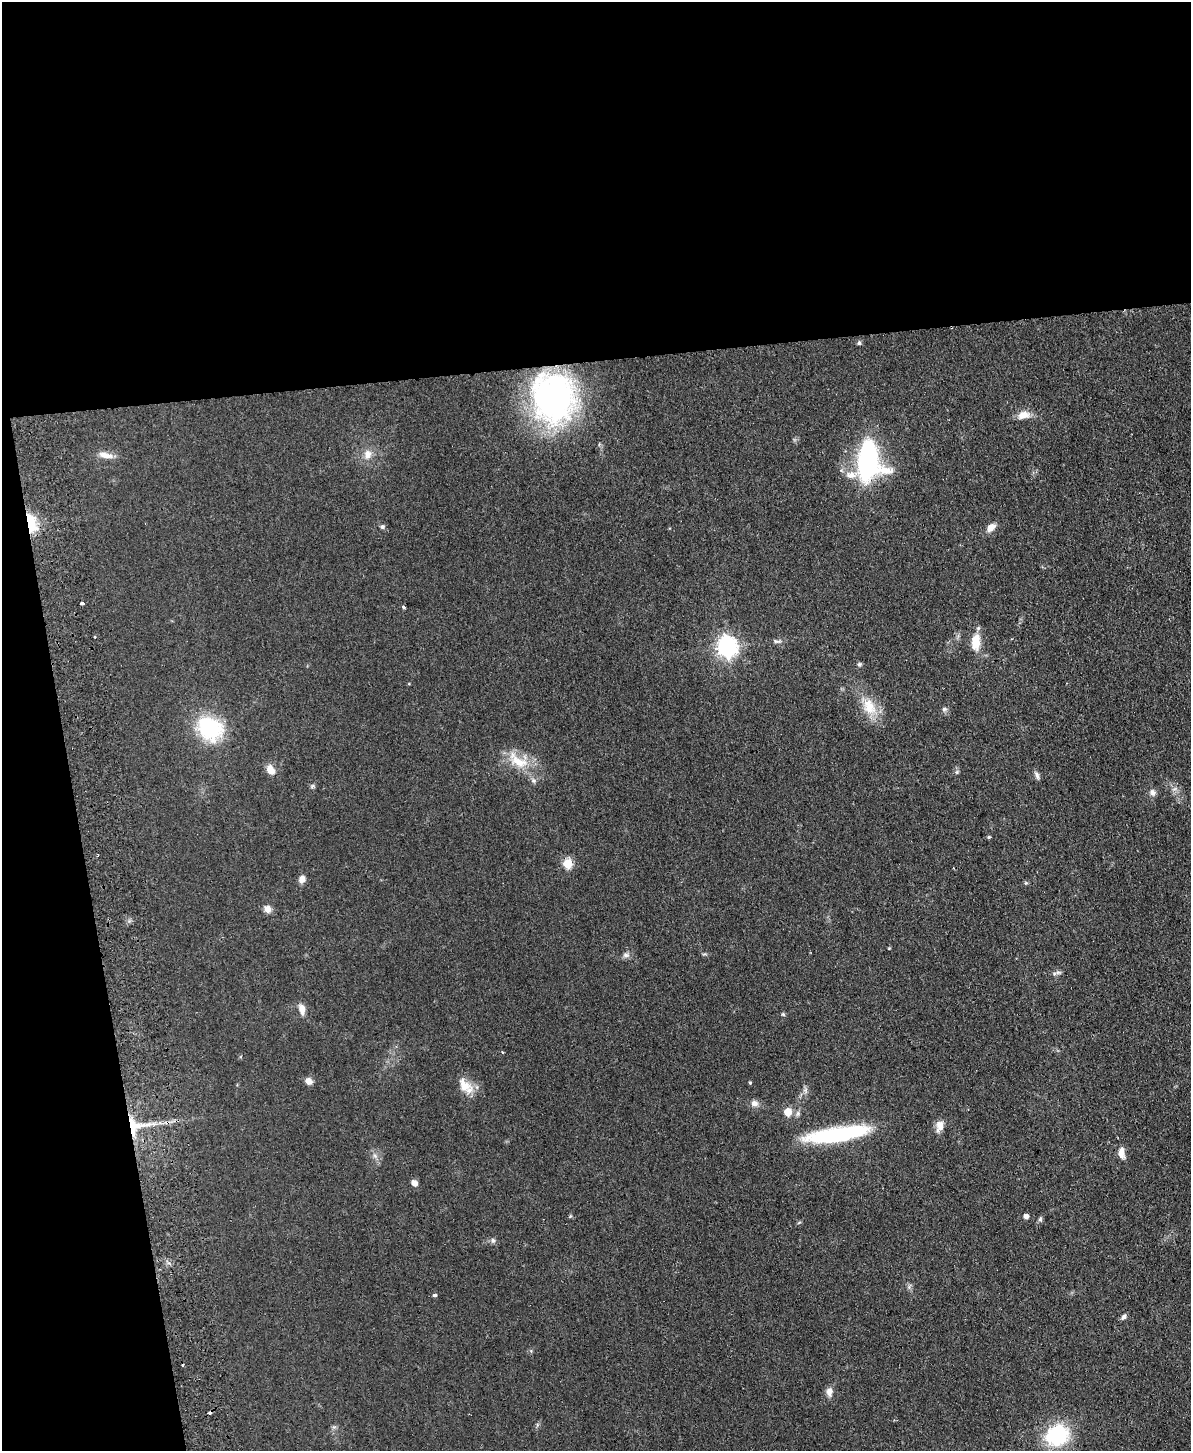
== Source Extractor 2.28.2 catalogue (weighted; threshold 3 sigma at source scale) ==
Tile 1 of 4 x 3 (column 1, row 1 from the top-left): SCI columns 57-1245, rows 3157-4605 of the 4869 x 4754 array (HDU 1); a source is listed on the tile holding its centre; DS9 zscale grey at full resolution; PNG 1193 x 1453 px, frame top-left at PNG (2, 2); no overlay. Shown black and unused: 31% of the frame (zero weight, under 2 of 3 exposures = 3% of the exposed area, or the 3 px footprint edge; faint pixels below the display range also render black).
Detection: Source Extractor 2.28.2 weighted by HDU 2 'WHT'; one run over the whole footprint, this tile lists its part. Background 0.0633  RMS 0.0093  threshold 0.042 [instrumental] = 3 sigma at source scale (4.5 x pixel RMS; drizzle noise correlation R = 1.50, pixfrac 1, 0.05/0.05 arcsec/px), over >= 5 px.
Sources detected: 55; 2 cosmic-ray / hot-pixel residue — not listed; the other 53 listed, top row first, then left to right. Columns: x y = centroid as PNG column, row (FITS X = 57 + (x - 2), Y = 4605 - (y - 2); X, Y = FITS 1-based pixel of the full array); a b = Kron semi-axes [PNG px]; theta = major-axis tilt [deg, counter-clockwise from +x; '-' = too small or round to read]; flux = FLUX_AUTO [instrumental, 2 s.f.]
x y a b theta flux
859 343 5 5 - 1.9
553 397 56 47 -80 240
1023 415 16 10 13 8.8
368 454 13 10 88 7.8
105 455 20 7 -12 7.5
868 461 30 21 89 180
30 523 11 6 -82 85
382 527 6 5 - 1.8
991 527 11 7 44 6.9
82 603 4 3 - 3.9
403 607 5 4 - 1.3
95 637 3 3 - 2.3
777 641 12 5 -3 2.5
976 642 19 10 87 18
727 647 8 7 - 480
859 664 6 5 - 1.5
869 707 25 17 -63 22
944 709 7 6 - 2.3
210 728 33 27 -37 62
518 761 35 14 -37 25
270 770 12 9 -62 8.1
957 772 6 5 - 1.5
1037 775 11 6 -71 2.9
312 786 7 5 23 1.6
1153 792 9 7 -68 3.5
989 837 5 4 - 1.2
568 864 5 5 - 41
302 879 8 7 - 5.4
268 909 8 7 - 6
626 955 9 6 0 3.1
1058 972 7 5 0 2.2
302 1009 12 7 -77 7
783 1014 5 4 - 1.3
503 1053 3 3 - 1.7
308 1081 7 7 - 5.8
750 1083 4 4 - 0.99
464 1085 24 14 -47 14
754 1103 11 8 -18 4.6
788 1112 5 5 - 24
135 1126 25 23 4 31
940 1126 15 9 77 7.1
837 1134 64 13 9 100
1121 1153 13 7 -85 7.1
375 1156 7 4 -19 2
414 1183 7 6 - 5
1026 1216 4 4 - 4.6
1040 1219 7 5 -88 1.7
799 1222 6 3 21 1
493 1240 7 5 -67 2
435 1295 4 3 - 7.2
1124 1317 8 6 42 2.7
829 1392 11 8 83 5.5
1057 1435 31 26 27 54
Overlapping masked pixels (flux is a lower limit): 2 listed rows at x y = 30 523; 135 1126